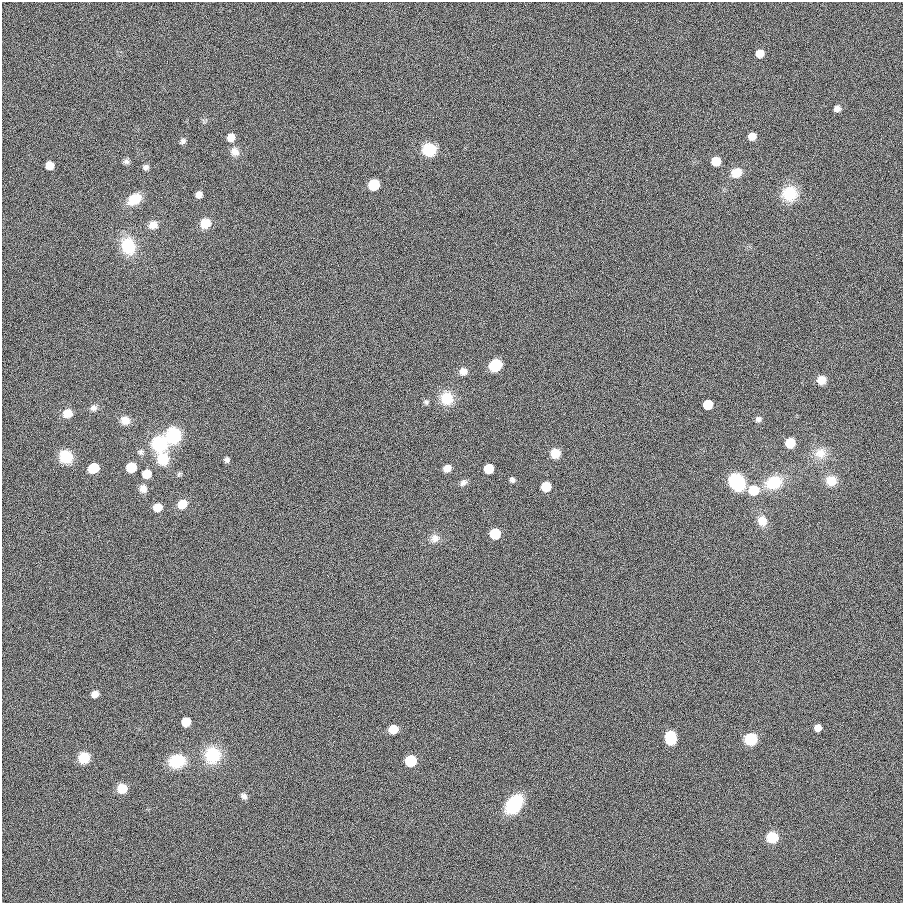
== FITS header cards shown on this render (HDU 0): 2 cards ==
NAXIS1  =                  901
NAXIS2  =                  901

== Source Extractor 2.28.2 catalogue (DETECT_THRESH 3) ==
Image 901 x 901 px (HDU 0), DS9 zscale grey, 1 PNG px = 1 image px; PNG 905 x 905 px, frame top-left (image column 1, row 901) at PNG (2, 2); no overlay
Background 0.00208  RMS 0.099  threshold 0.297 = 3 sigma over >= 5 px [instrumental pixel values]
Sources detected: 70; all 70 listed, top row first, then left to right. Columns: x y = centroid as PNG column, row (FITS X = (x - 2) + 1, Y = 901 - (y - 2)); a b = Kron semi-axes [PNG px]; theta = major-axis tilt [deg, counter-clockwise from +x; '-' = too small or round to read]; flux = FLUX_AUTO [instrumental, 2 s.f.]
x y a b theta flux
760 53 7 6 - 82
837 109 7 6 - 30
752 136 6 6 - 78
231 137 8 7 - 66
183 141 8 6 37 19
429 149 10 9 - 280
235 151 12 10 -46 46
716 161 7 7 - 150
126 162 8 6 -15 19
50 165 6 6 - 87
146 167 7 6 - 21
736 173 10 9 - 120
374 185 8 7 - 300
789 194 18 17 - 180
199 195 6 5 - 38
134 199 13 10 33 150
205 223 9 9 - 110
153 225 10 9 - 48
128 246 17 13 -70 260
495 365 9 8 - 240
463 371 9 8 - 42
821 380 8 8 - 76
447 398 15 14 - 140
426 402 7 6 - 14
708 405 7 7 - 220
93 408 9 8 - 26
67 413 9 8 - 84
758 419 8 7 - 22
125 420 10 9 - 65
173 435 14 12 -89 340
790 443 7 7 - 170
160 444 14 13 - 370
141 452 8 7 - 19
555 453 8 8 - 100
820 453 16 14 7 92
66 457 13 12 - 150
163 459 11 10 - 200
227 460 6 5 - 18
131 467 7 7 - 270
93 468 8 7 - 250
447 468 7 6 - 57
489 469 7 7 - 210
146 474 7 7 - 150
512 480 6 5 - 18
831 481 11 11 - 98
737 482 13 11 -58 450
463 483 9 7 37 26
774 483 13 10 22 330
546 486 7 7 - 170
143 489 10 9 - 38
753 490 8 8 - 220
182 504 9 8 - 89
157 507 7 7 - 91
762 521 11 10 - 84
495 534 7 7 - 250
435 538 11 10 - 44
95 694 7 6 - 50
186 722 7 6 - 150
818 728 6 6 - 48
393 729 8 7 - 90
671 738 10 8 -89 250
751 739 8 8 - 320
212 755 19 18 - 230
84 758 9 9 - 170
177 761 17 13 12 210
411 761 8 7 - 310
122 789 9 9 - 86
244 796 8 7 - 24
514 804 18 12 51 370
772 837 9 9 - 160